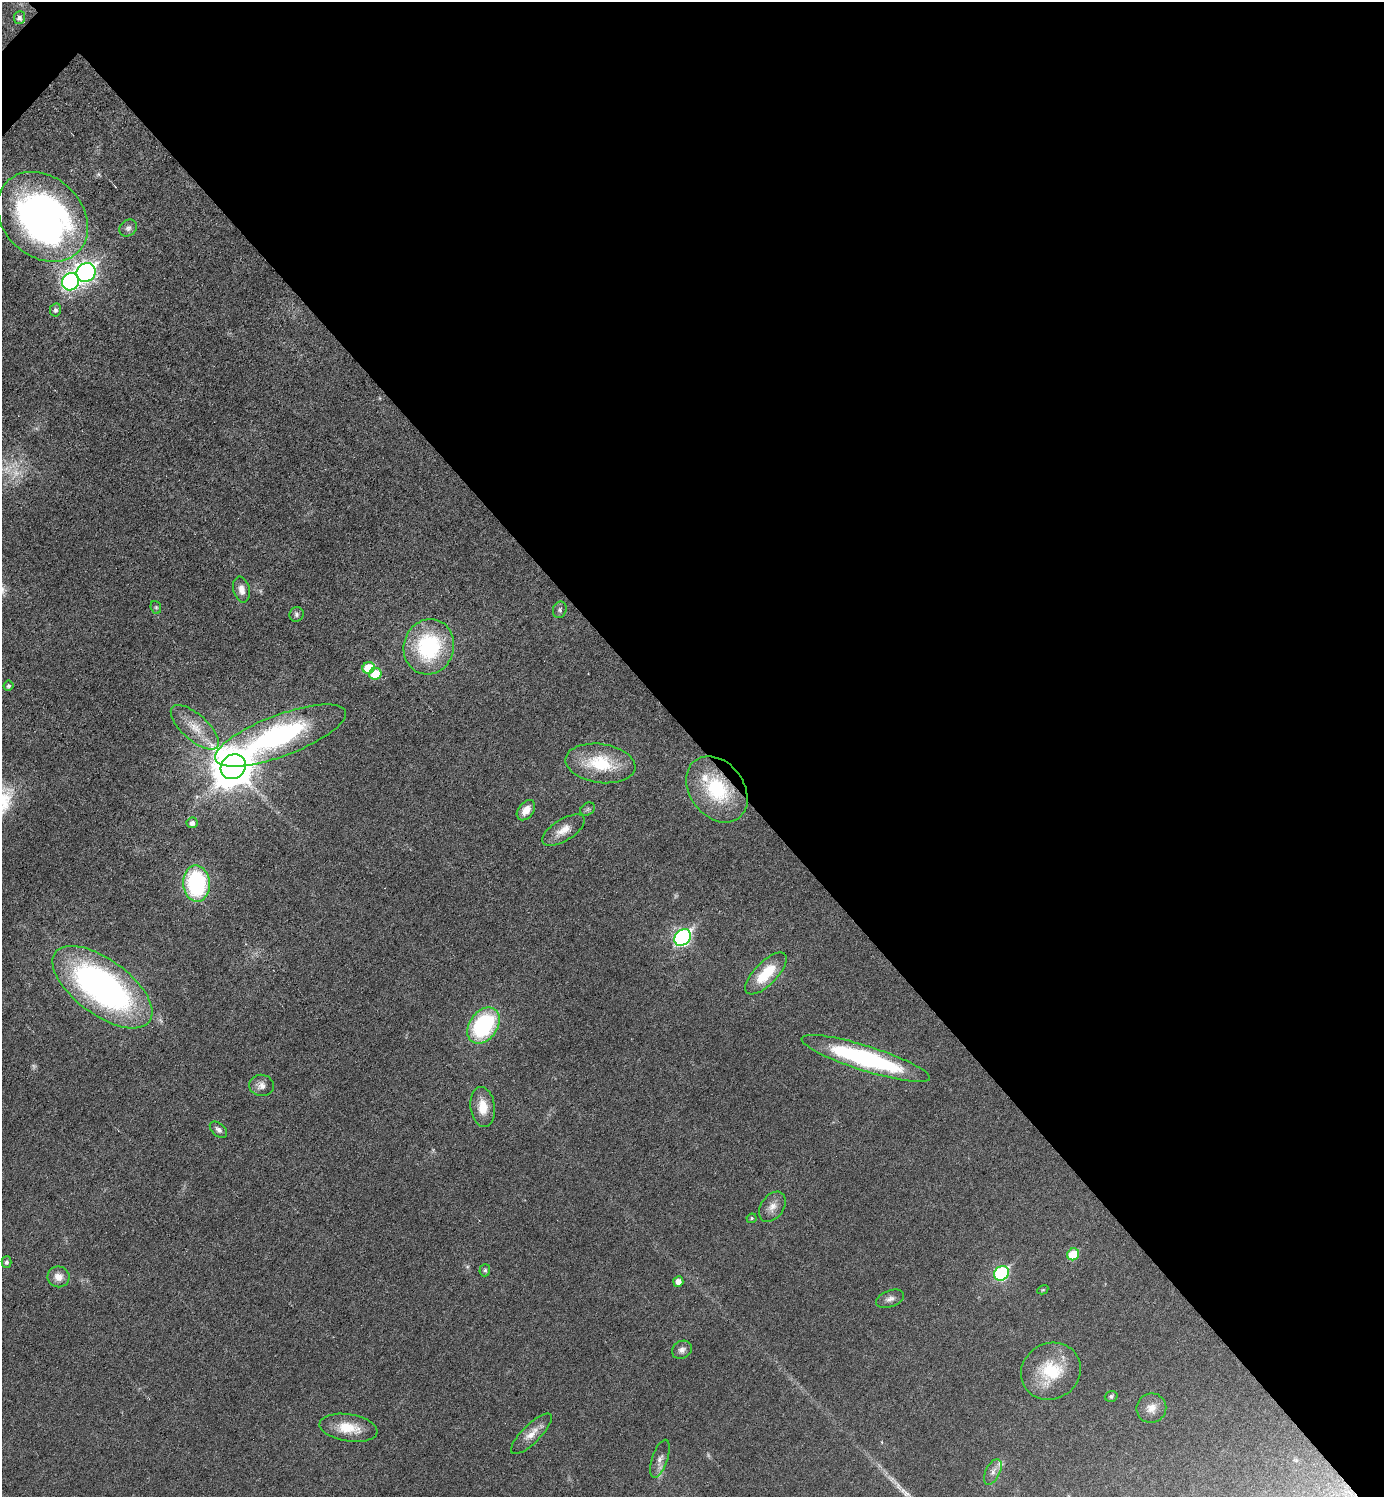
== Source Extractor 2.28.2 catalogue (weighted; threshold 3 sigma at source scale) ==
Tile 8 of 4 x 4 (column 4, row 2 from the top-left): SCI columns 4301-5682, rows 2992-4486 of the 5981 x 5981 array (HDU 1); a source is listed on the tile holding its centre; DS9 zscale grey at full resolution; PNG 1386 x 1499 px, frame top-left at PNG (2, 2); each listed source drawn as its Kron ellipse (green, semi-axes under 4 px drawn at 4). Shown black and unused: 50% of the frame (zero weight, under 3 of 6 exposures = <1% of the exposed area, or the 3 px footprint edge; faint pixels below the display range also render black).
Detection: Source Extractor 2.28.2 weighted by HDU 2 'WHT'; one run over the whole footprint, this tile lists its part. Background 0.0173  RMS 0.0035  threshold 0.0144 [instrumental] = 3 sigma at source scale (4.09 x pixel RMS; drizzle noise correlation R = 1.36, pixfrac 0.8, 0.05/0.05 arcsec/px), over >= 5 px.
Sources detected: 60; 6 too faint to see at this stretch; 1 cosmic-ray / hot-pixel residue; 1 long thin detection or spike segment (spike, bleed or trail) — neither listed nor drawn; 2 inside a brighter listed object's ellipse — not listed separately; the other 50 listed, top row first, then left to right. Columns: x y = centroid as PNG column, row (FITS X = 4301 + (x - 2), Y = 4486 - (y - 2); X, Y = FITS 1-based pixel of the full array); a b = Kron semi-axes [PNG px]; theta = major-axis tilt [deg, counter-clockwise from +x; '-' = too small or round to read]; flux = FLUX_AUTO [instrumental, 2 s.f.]
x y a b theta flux
19 18 6 5 - 1.2
43 217 50 39 -44 150
128 228 9 8 - 1.2
86 273 10 9 - 120
71 282 9 8 - 88
56 310 6 5 - 1.1
241 589 13 8 -76 2.4
156 607 6 5 - 0.52
560 610 8 6 74 0.84
296 614 7 7 - 0.88
429 647 28 25 73 33
369 668 6 5 - 10
375 674 6 5 - 8.9
8 686 5 5 - 0.76
195 727 30 13 -42 6.8
281 735 69 20 21 65
600 763 35 19 -8 17
233 767 13 11 45 1000
717 789 36 27 -53 23
588 809 8 6 35 0.75
526 810 11 7 51 3.3
192 823 5 5 - 1.5
563 830 24 10 32 4.4
196 883 18 13 -87 39
683 938 9 7 44 74
766 973 27 11 45 11
102 987 58 27 -36 120
483 1025 20 14 54 36
866 1058 67 12 -17 53
261 1085 12 10 -7 2.2
483 1107 20 12 -83 5.8
218 1130 10 6 -41 1.2
772 1207 17 11 55 2.9
751 1218 5 4 - 0.58
1073 1254 6 5 - 10
7 1262 5 5 - 0.79
485 1270 6 5 - 0.74
1001 1273 8 6 43 39
58 1277 11 10 - 3.2
678 1281 5 5 - 2.2
1043 1290 6 4 29 0.32
890 1299 14 8 20 1.7
682 1350 10 8 32 1.4
1051 1371 30 28 31 16
1111 1396 6 5 - 0.7
1151 1408 15 14 - 3.6
348 1428 29 13 -9 8.3
531 1434 27 9 45 4
660 1459 20 8 71 2.1
993 1472 14 7 64 1.9
Overlapping masked pixels (flux is a lower limit): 1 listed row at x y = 717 789